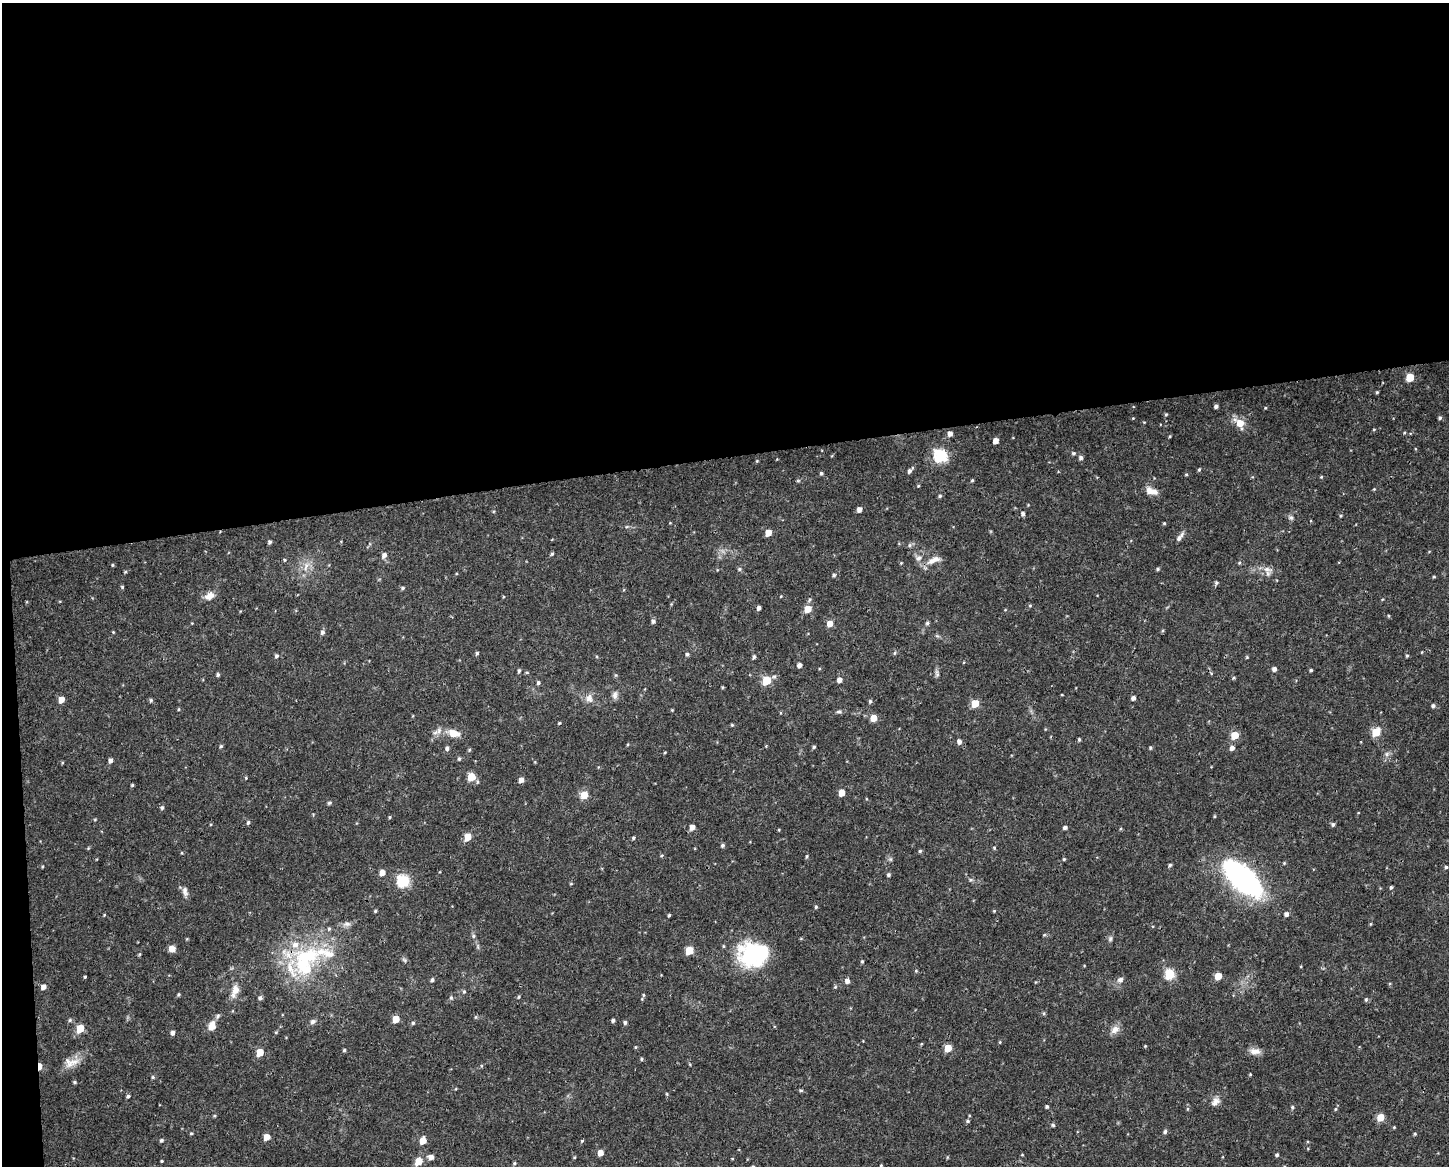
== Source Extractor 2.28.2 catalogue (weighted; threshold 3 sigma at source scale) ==
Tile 1 of 3 x 4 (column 1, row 1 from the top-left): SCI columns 62-1508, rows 3493-4656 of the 4414 x 4656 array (HDU 1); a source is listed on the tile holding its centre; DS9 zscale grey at full resolution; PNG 1451 x 1168 px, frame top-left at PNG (2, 3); no overlay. Shown black and unused: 40% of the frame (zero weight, under 3 of 4 exposures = <1% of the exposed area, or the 3 px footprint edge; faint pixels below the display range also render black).
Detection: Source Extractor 2.28.2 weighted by HDU 2 'WHT'; one run over the whole footprint, this tile lists its part. Background 0.0525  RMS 0.0029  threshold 0.0132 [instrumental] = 3 sigma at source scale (4.5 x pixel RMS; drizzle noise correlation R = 1.50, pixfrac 1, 0.0396/0.0396 arcsec/px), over >= 5 px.
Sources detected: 249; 2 inside a brighter object's white glare — not listed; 5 inside a brighter listed object's ellipse — not listed separately; the other 242 listed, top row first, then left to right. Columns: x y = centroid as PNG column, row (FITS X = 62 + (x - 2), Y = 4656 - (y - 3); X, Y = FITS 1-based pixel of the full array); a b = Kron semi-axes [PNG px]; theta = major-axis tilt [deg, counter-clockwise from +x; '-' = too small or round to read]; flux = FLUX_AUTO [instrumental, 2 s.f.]
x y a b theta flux
1410 378 5 5 - 9.1
1377 392 4 3 - 0.35
1216 406 4 4 - 0.79
1265 408 4 3 - 0.29
1166 414 5 4 - 0.36
1133 418 4 3 - 0.2
1440 418 5 4 - 0.51
1240 423 12 8 -49 4.3
1374 429 4 3 - 0.25
950 433 5 5 - 1.6
1404 433 4 3 - 0.28
1170 436 4 3 - 0.29
996 441 5 4 - 2.4
1073 453 5 5 - 0.49
940 456 6 6 - 44
1081 457 5 5 - 0.85
757 461 4 4 - 0.28
1199 469 5 3 - 0.39
909 471 6 4 56 0.87
821 473 4 4 - 0.52
1186 474 4 4 - 0.31
1321 477 4 3 - 0.28
972 480 4 3 - 0.31
798 481 6 4 0 0.36
918 486 4 4 - 0.27
1374 489 4 4 - 0.25
1149 491 11 9 -87 2
940 496 5 4 - 0.42
859 509 5 4 - 1.5
1023 514 5 4 - 0.78
1341 516 5 4 - 0.33
1291 517 8 6 -42 0.75
1164 523 4 3 - 0.32
768 533 5 5 - 3.9
1180 537 15 5 53 1.3
270 542 4 4 - 0.65
910 545 6 5 - 0.55
552 554 5 4 - 0.45
384 555 6 5 - 1.2
918 558 10 7 20 1.3
284 560 5 3 - 0.28
933 560 21 8 22 2.8
901 563 4 4 - 0.26
1239 563 5 4 - 0.35
112 565 4 4 - 0.31
306 566 15 7 71 2.7
739 569 6 5 - 0.52
1158 569 5 4 - 0.45
1267 569 15 8 -18 2.2
125 572 4 4 - 0.33
834 575 5 5 - 0.54
1434 577 4 3 - 0.27
1216 583 5 5 - 0.5
122 587 4 4 - 0.38
403 588 5 4 - 0.51
209 596 12 8 26 2.5
1030 605 4 4 - 0.35
759 608 4 4 - 1
807 609 5 5 - 5.7
1388 616 5 3 - 0.28
653 621 5 4 - 0.78
927 623 6 5 - 0.51
830 624 6 5 - 2.7
113 632 4 3 - 0.24
322 632 6 5 - 0.87
1422 652 4 2 - 0.2
477 653 5 4 - 0.5
894 653 5 5 - 0.4
687 654 5 4 - 0.62
276 656 5 5 - 0.59
1407 656 4 4 - 0.33
754 657 4 4 - 0.64
1247 657 4 4 - 0.28
799 665 4 4 - 1.3
1274 669 5 4 - 1.1
1311 670 4 3 - 0.41
519 671 5 4 - 0.52
1211 673 5 4 - 0.32
937 674 12 5 -85 0.81
218 675 5 4 - 0.47
774 677 7 6 - 0.72
1233 678 5 4 - 0.36
839 680 5 5 - 1.7
766 681 5 5 - 13
538 683 5 5 - 0.6
722 687 4 3 - 0.29
615 695 11 7 72 1.2
1062 695 3 2 - 0.2
589 698 12 11 - 2.1
1133 698 4 4 - 1.2
61 700 5 5 - 3.1
151 700 5 4 - 0.46
870 701 6 4 74 0.47
975 703 5 5 - 7.5
1433 706 5 5 - 0.62
179 709 5 3 - 0.26
672 710 4 4 - 0.23
839 712 7 4 -4 0.57
873 718 5 5 - 3.8
559 723 4 3 - 0.3
732 725 4 4 - 0.31
1376 732 6 5 - 11
435 733 8 5 33 0.95
454 733 17 9 -14 3.8
1235 735 5 5 - 8
1079 739 5 3 - 0.38
959 741 5 5 - 1.2
221 746 5 4 - 0.43
814 747 4 4 - 0.43
447 748 5 5 - 0.79
1150 748 4 4 - 0.43
1232 748 5 5 - 1.3
665 752 4 3 - 0.25
1387 754 7 6 - 0.86
459 759 5 4 - 0.43
110 760 5 4 - 1.1
62 763 5 3 - 0.28
471 777 5 5 - 8.2
246 778 4 3 - 0.26
521 780 5 4 - 1.9
132 785 4 4 - 0.38
841 793 5 4 - 4.5
584 795 6 6 - 4.5
329 803 5 4 - 0.47
162 808 6 5 - 0.6
1215 816 5 3 - 0.29
390 817 4 3 - 0.29
95 820 5 3 - 0.28
248 822 5 4 - 0.51
1333 824 5 5 - 0.62
692 827 5 5 - 2.1
1065 827 4 4 - 0.85
779 830 3 3 - 0.25
468 837 6 5 - 5.4
633 838 4 4 - 0.44
722 845 5 4 - 0.58
994 848 5 4 - 0.36
920 851 4 4 - 0.46
662 855 6 3 31 0.33
807 856 6 4 83 0.39
890 859 6 5 - 0.55
1064 859 4 4 - 0.36
1284 863 5 3 - 0.3
1170 865 5 4 - 0.47
42 867 4 3 - 0.28
1446 867 4 3 - 0.47
382 872 5 5 - 2.7
888 875 4 4 - 0.54
1238 876 43 17 -51 55
971 880 6 4 -17 0.46
403 881 6 6 - 32
571 884 5 3 - 0.26
1391 887 4 4 - 0.5
185 892 14 7 -78 1.4
816 907 4 3 - 0.45
375 911 4 3 - 0.4
994 911 4 4 - 0.29
1286 914 5 4 - 1.2
104 915 4 3 - 0.25
669 915 3 3 - 0.38
347 924 12 7 2 1.2
1371 924 5 3 - 0.26
1044 935 6 3 18 0.3
473 936 6 5 - 0.54
1110 939 8 5 75 0.67
172 948 6 6 - 2.5
689 951 5 5 - 8.4
752 959 37 22 -4 18
404 960 7 4 -44 0.54
306 961 52 37 62 32
862 961 5 4 - 0.38
916 971 4 4 - 0.29
1169 974 6 5 - 20
1218 976 5 5 - 6.6
85 977 3 3 - 0.33
432 980 5 4 - 0.67
1120 980 8 7 - 1.2
847 981 6 5 - 1.3
43 987 5 5 - 1.7
835 987 5 4 - 0.36
235 991 19 9 72 3.1
464 991 5 4 - 0.45
178 994 4 4 - 0.39
643 995 5 3 - 0.34
519 997 5 4 - 0.35
260 998 5 5 - 0.71
451 998 6 5 - 0.51
1366 1000 6 4 71 0.41
218 1016 8 5 61 0.65
476 1017 6 4 89 0.33
396 1019 5 5 - 4.7
70 1020 5 5 - 0.48
613 1020 4 4 - 0.65
313 1022 8 6 30 0.83
413 1023 5 4 - 0.44
625 1023 4 4 - 0.74
212 1026 8 6 71 3.7
80 1029 5 5 - 8.7
1115 1029 13 9 34 2
276 1032 5 4 - 0.31
173 1033 5 4 - 1.1
1000 1042 4 4 - 0.28
921 1044 5 3 - 0.26
1145 1046 4 3 - 0.26
635 1047 4 4 - 0.28
948 1048 5 5 - 6.5
344 1050 4 4 - 0.41
1255 1051 15 8 -5 2.1
260 1052 5 5 - 6.7
642 1059 4 4 - 0.39
71 1062 23 12 12 3.8
40 1066 6 3 88 4.1
1250 1074 3 3 - 0.27
153 1077 5 4 - 0.4
74 1082 5 4 - 0.38
801 1090 5 4 - 0.4
667 1094 4 4 - 0.31
128 1096 5 4 - 0.54
1215 1101 13 9 48 1.9
1047 1107 4 4 - 0.48
1292 1107 5 5 - 0.51
1335 1109 5 4 - 0.35
1380 1117 5 5 - 7.2
967 1121 6 4 0 0.48
1053 1125 5 5 - 0.42
1165 1132 5 5 - 0.71
191 1133 4 4 - 0.34
1415 1134 5 4 - 0.39
267 1137 5 5 - 3.4
161 1140 5 5 - 0.54
422 1141 5 5 - 4.8
582 1141 5 3 - 0.3
600 1153 5 4 - 2.8
1277 1155 4 4 - 0.62
431 1157 6 5 - 1.8
574 1157 5 3 - 0.25
947 1157 5 3 - 0.25
732 1159 4 3 - 0.21
162 1161 3 2 - 0.28
418 1161 6 5 - 6.5
514 1163 5 4 - 0.35
881 1166 4 4 - 0.39
Overlapping masked pixels (flux is a lower limit): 2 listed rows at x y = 933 560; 40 1066
Isophote crosses this tile's border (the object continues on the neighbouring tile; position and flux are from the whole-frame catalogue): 1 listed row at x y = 881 1166